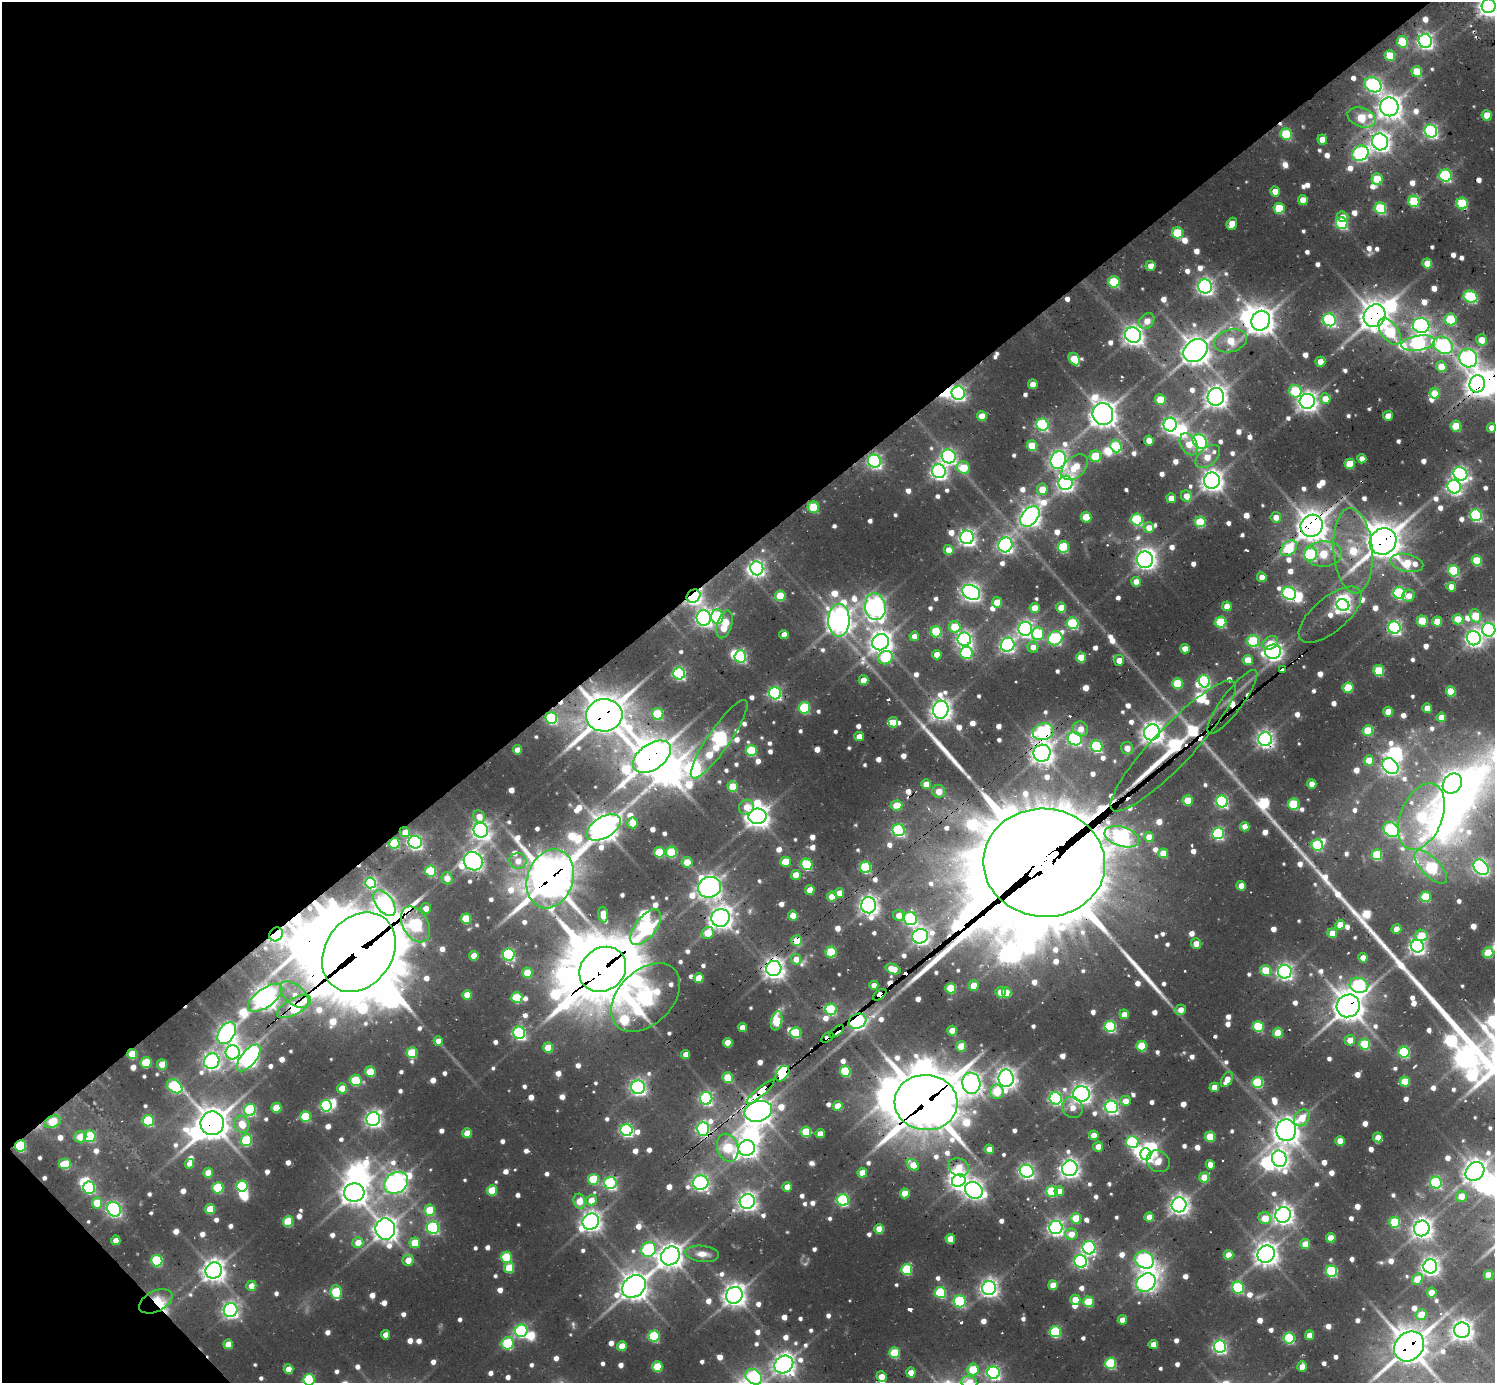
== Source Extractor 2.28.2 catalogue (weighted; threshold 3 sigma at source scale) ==
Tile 5 of 4 x 4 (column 1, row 2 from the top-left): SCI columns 177-1669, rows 3044-4424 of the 6149 x 6134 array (HDU 1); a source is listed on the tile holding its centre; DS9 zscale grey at full resolution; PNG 1497 x 1385 px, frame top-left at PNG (2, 2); each listed source drawn as its Kron ellipse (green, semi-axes under 4 px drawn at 4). Shown black and unused: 41% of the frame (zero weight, under 2 of 3 exposures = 7% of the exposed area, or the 3 px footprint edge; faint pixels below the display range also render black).
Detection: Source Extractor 2.28.2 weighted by HDU 2 'WHT'; one run over the whole footprint, this tile lists its part. Background 0.0998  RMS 0.0095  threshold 0.0428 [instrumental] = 3 sigma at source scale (4.5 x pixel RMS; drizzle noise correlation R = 1.50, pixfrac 1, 0.05/0.05 arcsec/px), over >= 5 px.
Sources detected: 1068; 12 too faint to see at this stretch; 40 inside a brighter object's white glare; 22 cosmic-ray / hot-pixel residue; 2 long thin detections or spike segments (spike, bleed or trail) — neither listed nor drawn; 17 inside a brighter listed object's ellipse — not listed separately; of the other 975, all 500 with FLUX_AUTO >= 13.7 (the completeness limit of this list) listed and drawn (475 fainter detections not listed), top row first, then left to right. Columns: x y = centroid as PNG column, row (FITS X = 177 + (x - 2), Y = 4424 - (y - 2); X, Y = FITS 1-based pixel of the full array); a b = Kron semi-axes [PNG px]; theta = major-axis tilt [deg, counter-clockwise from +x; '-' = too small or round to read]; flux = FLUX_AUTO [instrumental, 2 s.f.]
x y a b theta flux
1489 6 7 7 - 920
1425 41 7 6 - 480
1402 42 5 5 - 91
1390 56 5 5 - 55
1417 71 5 5 - 49
1373 85 9 7 -33 320
1389 107 9 9 - 1300
1487 115 5 5 - 31
1362 117 15 9 -19 60
1431 131 6 6 - 320
1286 134 6 5 - 100
1322 139 5 5 - 23
1380 142 8 8 - 800
1360 153 8 7 - 330
1445 176 6 6 - 200
1377 179 6 5 - 59
1275 191 5 5 - 23
1303 200 5 4 - 22
1414 201 6 5 - 95
1462 203 6 5 - 100
1279 208 5 5 - 73
1380 208 6 5 - 140
1343 217 6 5 - 14
1342 223 6 5 - 170
1232 224 6 5 - 20
1177 233 5 5 - 81
1427 263 5 5 - 31
1151 266 5 5 - 17
1114 282 6 5 - 100
1205 286 7 7 - 530
1470 297 7 6 - 170
1375 316 12 10 53 2000
1329 320 6 6 - 270
1451 320 6 6 - 97
1147 321 9 6 46 18
1261 321 10 9 - 1600
1421 325 8 7 - 450
1390 332 15 8 -54 110
1133 335 8 7 - 870
1482 340 5 5 - 26
1231 341 17 11 16 45
1418 343 17 7 9 430
1443 345 10 7 -31 410
1196 350 13 10 39 1800
1468 358 9 8 - 590
1074 359 7 5 -58 48
1320 362 5 5 - 20
1441 367 5 5 - 34
1033 384 5 5 - 19
1477 384 8 7 - 1200
1295 391 6 6 - 79
958 393 7 6 - 350
1435 393 5 5 - 40
1216 397 9 8 - 1000
1325 399 5 5 - 18
1160 400 5 5 - 53
1307 401 7 7 - 870
1103 414 11 10 - 1700
982 416 5 5 - 31
1388 416 5 5 - 16
1042 425 6 6 - 220
1170 425 7 6 - 470
1456 426 5 5 - 45
1492 428 5 4 - 15
1149 440 5 5 - 19
1200 442 8 6 -47 360
1189 444 12 8 -60 21
1032 446 5 5 - 52
1116 446 6 5 - 130
949 456 7 7 - 340
1095 456 6 5 - 62
1208 457 14 8 42 29
1362 459 5 4 - 14
1058 460 9 7 67 600
874 461 7 6 - 360
1350 464 5 5 - 49
1075 467 15 10 44 37
963 468 6 6 - 51
939 471 7 6 - 510
1460 474 7 6 - 410
1212 480 8 8 - 1100
1065 483 7 7 - 570
1454 487 7 6 - 380
1042 489 6 5 - 32
1186 496 6 5 - 19
1171 498 5 4 - 15
813 507 5 5 - 60
1476 515 6 5 - 200
1030 516 12 8 51 950
1086 517 5 5 - 39
1276 517 5 5 - 16
1137 520 6 5 - 160
1200 522 5 5 - 77
1312 526 11 10 - 2000
1149 528 5 5 - 17
967 537 7 7 - 570
1383 541 14 12 44 2600
1005 545 7 7 - 490
1063 547 5 5 - 110
1289 548 9 6 42 77
949 550 5 5 - 21
1353 551 43 19 -86 95
1311 554 7 6 - 160
1323 554 19 12 1 62
1145 560 8 8 - 710
1477 561 5 5 - 70
1407 563 17 8 -13 52
757 568 7 6 - 500
1454 571 6 5 - 110
1262 577 5 4 - 19
1136 582 5 5 - 23
1451 587 5 4 - 17
971 592 9 7 -26 710
1289 593 7 6 - 270
1399 593 6 6 - 180
693 596 7 6 - 590
780 596 5 5 - 54
1409 596 6 5 - 15
997 602 5 5 - 27
1343 605 6 5 - 300
1227 606 5 5 - 22
875 607 13 10 -80 800
1034 608 5 5 - 27
1061 608 5 5 - 28
1330 615 38 17 40 28
1475 616 7 5 -70 47
717 617 7 6 - 140
704 618 8 7 - 530
1458 619 5 5 - 40
839 620 16 10 89 1400
1422 621 5 5 - 51
1437 621 5 5 - 31
1221 622 5 5 - 96
1073 623 6 5 - 140
725 624 14 7 73 41
955 627 6 5 - 57
1394 627 6 6 - 320
1025 629 7 7 - 520
1489 630 7 6 - 340
936 632 5 5 - 100
1038 634 6 6 - 90
784 635 5 4 - 14
914 636 5 4 - 14
1055 638 7 6 - 180
1474 638 7 7 - 570
964 639 7 6 - 500
1253 641 6 6 - 120
881 642 9 8 - 1100
1270 643 8 6 29 15
1008 645 7 7 - 400
1033 647 5 5 - 14
1185 649 5 4 - 19
1273 652 8 7 - 580
967 653 6 6 - 140
937 655 5 4 - 17
740 656 6 5 - 200
1081 657 5 5 - 38
885 658 7 6 - 77
1119 660 5 5 - 14
1248 660 5 5 - 29
1282 670 4 3 - 130
1379 671 5 5 - 77
679 674 6 6 - 240
863 680 5 5 - 23
1204 681 6 5 - 210
1177 683 5 5 - 75
1348 688 5 5 - 56
1451 691 5 5 - 49
775 693 6 6 - 270
1232 702 39 10 53 43
804 708 5 5 - 130
1427 708 5 4 - 23
941 710 9 7 78 970
1388 712 5 5 - 28
658 714 6 5 - 100
604 715 18 16 6 3300
1441 717 5 4 - 16
551 718 6 5 - 140
893 722 5 5 - 14
1081 729 8 7 - 17
1368 730 5 5 - 63
1043 732 10 8 17 320
1152 732 8 7 - 990
859 736 4 4 - 16
719 739 47 11 55 450
1075 739 7 6 - 280
1265 739 7 7 - 570
1097 746 6 6 - 160
1173 746 88 19 46 500
1127 748 6 6 - 14
517 750 4 4 - 15
751 750 5 5 - 85
1042 753 8 8 - 1000
652 757 21 12 35 2700
1369 760 5 5 - 31
1390 766 9 7 -40 540
926 784 5 5 - 20
1312 784 5 4 - 17
1452 784 11 9 49 950
733 787 5 5 - 40
939 791 6 6 - 17
1188 800 5 5 - 36
1222 801 6 6 - 230
1293 804 5 5 - 90
897 805 6 5 - 32
746 807 8 7 - 16
479 816 6 6 - 17
757 816 9 7 10 1100
1421 817 35 21 68 120
632 823 5 5 - 25
1245 827 5 4 - 16
603 828 19 10 31 1700
481 830 7 7 - 670
899 830 6 6 - 220
1391 830 8 6 -36 210
405 832 5 5 - 15
1218 833 6 6 - 190
1122 837 18 9 -17 520
1149 837 5 5 - 24
415 842 7 6 - 410
394 843 5 5 - 97
1317 845 6 5 - 120
659 852 5 5 - 65
672 852 5 5 - 84
1163 853 5 5 - 26
1377 855 5 5 - 85
473 861 10 9 - 790
518 861 8 8 - 14
687 862 5 5 - 27
785 862 5 5 - 39
1044 863 61 54 -5 41000
807 864 6 5 - 110
865 867 6 5 - 130
1431 867 21 9 -46 140
1481 867 9 6 -50 390
431 871 5 5 - 93
796 875 5 5 - 21
447 878 6 5 - 18
550 879 30 22 71 3800
370 883 5 5 - 120
1241 886 5 4 - 20
709 887 12 10 20 1000
810 890 5 5 - 25
839 893 5 5 - 15
832 897 5 5 - 26
1425 897 5 5 - 80
384 903 15 8 -54 500
869 905 8 7 - 790
426 908 5 5 - 14
603 915 8 5 -86 21
793 915 5 5 - 24
899 915 5 5 - 14
721 918 9 9 - 1100
466 919 5 5 - 51
910 919 7 6 - 280
416 924 19 12 -60 270
1340 925 5 5 - 23
646 927 21 10 52 360
1396 929 5 5 - 16
708 933 6 5 - 31
1332 933 5 5 - 25
276 934 7 6 - 480
1422 935 6 5 - 37
920 936 8 7 - 570
797 941 5 5 - 46
1196 944 5 5 - 14
1417 946 6 6 - 510
359 952 43 33 54 13000
831 952 5 5 - 80
1488 953 5 5 - 54
509 954 6 6 - 210
474 956 5 5 - 21
1363 958 5 4 - 17
796 959 5 5 - 16
603 969 24 21 37 6900
774 969 8 7 - 940
893 969 8 5 -20 30
1266 970 5 5 - 58
1285 972 7 7 - 520
527 973 5 5 - 43
699 978 5 5 - 30
874 985 4 4 - 15
1359 985 9 7 -15 220
974 986 5 5 - 23
951 988 5 5 - 58
1001 992 5 5 - 29
1007 993 5 5 - 26
294 995 17 9 -41 19
467 995 5 5 - 26
880 995 8 4 36 300
645 997 40 27 44 750
265 998 20 9 36 1200
517 998 5 5 - 75
294 1006 19 8 29 180
1348 1006 12 11 - 2100
831 1009 6 5 - 140
1180 1010 6 5 - 14
1124 1014 5 5 - 16
777 1021 10 5 77 55
858 1021 9 7 27 400
1110 1026 6 5 - 160
1258 1026 5 5 - 95
742 1027 4 4 - 14
837 1031 8 4 39 77
952 1031 5 5 - 33
227 1033 12 8 55 710
519 1033 6 6 - 280
796 1033 5 5 - 84
1278 1033 5 5 - 45
827 1037 7 4 34 230
1350 1040 5 5 - 19
438 1041 5 4 - 14
728 1043 5 5 - 30
1365 1044 5 5 - 84
961 1046 5 5 - 37
1142 1046 5 5 - 64
548 1048 5 5 - 37
233 1052 7 7 - 370
1404 1052 5 5 - 140
412 1053 5 5 - 67
132 1054 5 5 - 52
686 1054 4 4 - 15
249 1058 16 7 51 560
212 1061 8 7 - 540
146 1062 5 5 - 53
162 1064 5 5 - 28
845 1071 5 5 - 90
370 1072 5 5 - 49
782 1074 9 5 54 960
727 1078 5 5 - 50
1006 1078 9 7 -90 850
356 1080 6 5 - 62
1227 1080 8 5 59 18
1405 1081 5 5 - 41
1258 1082 5 5 - 120
971 1083 11 9 -80 840
175 1086 8 6 -36 220
638 1087 7 6 - 470
1214 1087 5 4 - 22
342 1088 5 5 - 25
761 1092 18 4 40 430
997 1092 7 7 - 41
1081 1094 8 7 - 800
706 1098 6 6 - 270
1056 1098 6 6 - 280
1125 1101 5 5 - 16
926 1103 31 27 -3 5200
326 1106 6 5 - 150
838 1106 5 4 - 25
1111 1107 6 6 - 350
276 1108 5 5 - 38
1073 1108 11 10 - 15
250 1110 6 6 - 150
758 1111 14 10 16 1400
305 1116 5 5 - 72
1302 1118 9 7 52 31
373 1119 7 6 - 560
148 1121 6 5 - 130
53 1122 8 6 21 65
212 1123 12 11 - 2200
242 1124 8 7 - 26
703 1129 7 6 - 290
626 1130 6 6 - 280
1286 1130 11 10 - 1400
806 1132 5 5 - 57
467 1133 5 5 - 27
820 1134 4 4 - 16
1094 1135 5 4 - 19
90 1136 6 6 - 88
80 1137 6 5 - 30
1210 1137 5 5 - 51
1378 1137 5 4 - 24
246 1140 6 5 - 100
1340 1141 5 4 - 27
1132 1142 6 6 - 160
20 1146 6 5 - 110
1098 1146 5 5 - 14
728 1148 14 10 -74 86
747 1148 8 7 - 880
989 1149 5 4 - 19
1146 1154 6 5 - 420
1279 1159 8 7 - 760
1158 1161 12 10 -36 22
65 1164 6 5 - 50
189 1164 5 5 - 14
913 1165 7 5 -45 29
1210 1165 5 4 - 19
959 1167 10 8 -30 26
1070 1168 8 7 - 770
1027 1171 7 6 - 400
1475 1171 10 8 44 1200
208 1173 5 5 - 24
862 1173 5 5 - 25
1204 1177 5 5 - 38
593 1179 5 5 - 73
959 1181 7 6 - 690
396 1183 13 10 34 1000
610 1183 6 6 - 250
701 1183 8 7 - 460
1436 1183 6 6 - 170
242 1186 5 5 - 160
787 1187 5 4 - 20
89 1188 6 6 - 150
218 1188 5 5 - 100
492 1190 5 5 - 49
974 1190 9 8 - 730
1052 1191 5 5 - 96
1059 1191 5 5 - 16
354 1193 10 9 - 1300
905 1193 5 5 - 31
1461 1196 5 5 - 23
591 1200 5 5 - 19
843 1200 6 6 - 200
579 1201 7 6 - 26
747 1201 8 7 - 720
97 1203 5 5 - 44
1179 1205 7 7 - 760
114 1209 8 6 -53 390
210 1209 5 5 - 39
430 1210 5 5 - 56
1283 1215 8 7 - 810
1149 1217 5 4 - 19
1076 1218 5 5 - 40
1265 1218 6 6 - 38
288 1221 5 5 - 60
591 1221 8 7 - 870
1395 1222 5 5 - 90
1056 1227 7 6 - 500
433 1228 6 6 - 220
1422 1228 8 7 - 940
385 1229 10 10 - 1300
879 1229 5 5 - 29
1071 1234 6 5 - 20
1331 1238 5 4 - 27
950 1239 5 5 - 27
116 1240 5 4 - 17
358 1243 5 5 - 23
415 1243 5 5 - 42
1305 1244 5 5 - 27
1089 1248 6 6 - 310
649 1249 7 7 - 220
702 1254 17 8 -6 15
1266 1254 9 8 - 1200
1228 1255 5 4 - 20
670 1256 10 8 45 1200
506 1257 5 5 - 90
408 1260 6 5 - 19
1144 1260 10 8 -27 350
157 1261 6 5 - 130
1081 1261 6 6 - 270
1430 1266 7 7 - 680
509 1268 5 5 - 42
907 1269 5 5 - 92
214 1271 8 8 - 1100
1331 1271 5 5 - 160
1488 1275 5 5 - 30
1417 1279 6 5 - 35
1146 1283 10 8 39 610
1053 1285 5 5 - 23
251 1286 5 5 - 14
634 1286 13 10 39 1600
989 1288 7 7 - 660
1238 1288 6 6 - 150
336 1292 7 5 -84 93
940 1293 5 5 - 120
1432 1293 5 5 - 29
734 1295 8 8 - 1100
1075 1300 5 5 - 32
156 1301 18 10 26 79
960 1301 6 6 - 160
1088 1302 5 5 - 64
231 1310 7 7 - 510
1421 1315 5 5 - 27
1122 1320 4 4 - 18
1462 1330 8 7 - 890
521 1331 6 6 - 250
1055 1332 5 5 - 140
386 1335 4 4 - 15
1310 1335 5 4 - 19
654 1336 5 5 - 110
1289 1338 5 5 - 140
508 1343 6 6 - 100
228 1344 5 4 - 24
1153 1344 4 4 - 19
622 1346 5 5 - 23
1409 1346 16 13 46 2600
1220 1347 6 6 - 340
894 1353 5 5 - 73
1110 1363 5 5 - 120
784 1364 10 8 35 970
657 1367 5 5 - 55
1302 1367 5 4 - 18
289 1369 5 5 - 21
973 1369 6 5 - 57
911 1373 5 4 - 18
994 1373 6 6 - 350
754 1377 9 7 -37 230
881 1377 5 5 - 26
309 1380 6 5 - 130
969 1382 8 6 -16 37
Overlapping masked pixels (flux is a lower limit): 54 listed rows (the first 20) at x y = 1375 316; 1196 350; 1477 384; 958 393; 874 461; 1312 526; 1383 541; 1289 548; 1353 551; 1407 563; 693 596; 1282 670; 1232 702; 604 715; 551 718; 1043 732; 719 739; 1265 739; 1173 746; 1042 753
Isophote crosses this tile's border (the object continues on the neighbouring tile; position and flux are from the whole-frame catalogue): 6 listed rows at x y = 1489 6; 1492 428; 1489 630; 754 1377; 309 1380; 969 1382